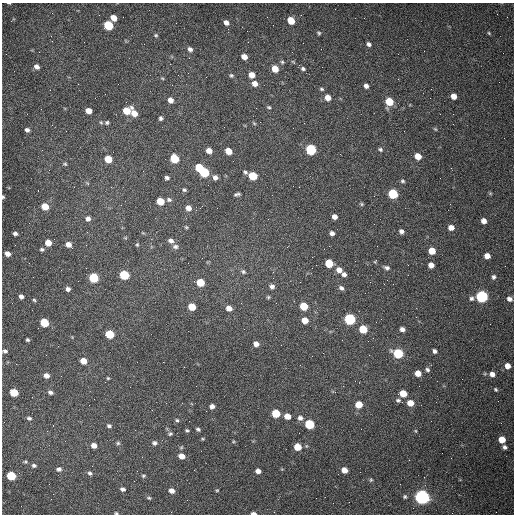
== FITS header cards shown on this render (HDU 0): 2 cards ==
NAXIS1  =                  512 /fastest changing axis
NAXIS2  =                  512 /next to fastest changing axis

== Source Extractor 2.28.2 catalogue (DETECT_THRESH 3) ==
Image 512 x 512 px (HDU 0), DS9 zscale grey, 1 PNG px = 1 image px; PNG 516 x 516 px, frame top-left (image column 1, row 512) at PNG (2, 3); no overlay
Background 1460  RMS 22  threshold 64.7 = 3 sigma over >= 5 px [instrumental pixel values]
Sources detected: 177; all 177 listed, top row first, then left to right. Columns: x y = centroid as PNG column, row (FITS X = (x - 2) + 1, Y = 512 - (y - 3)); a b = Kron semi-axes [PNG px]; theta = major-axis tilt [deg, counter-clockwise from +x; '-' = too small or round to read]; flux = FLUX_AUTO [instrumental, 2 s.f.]
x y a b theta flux
9 3 4 2 - 1100
301 15 2 2 - 600
114 18 6 5 - 13000
291 20 6 5 - 31000
226 23 5 5 - 6300
108 25 6 5 - 85000
319 33 5 4 - 2200
489 33 5 4 - 1600
156 35 6 5 - 2200
51 36 3 2 - 1500
369 44 6 4 -39 4200
190 49 6 5 - 5000
244 57 5 4 - 11000
282 62 6 5 - 2500
293 62 6 4 -32 1800
37 67 6 5 - 6200
275 69 6 5 - 22000
303 69 6 5 - 3400
231 75 6 5 - 2600
251 75 5 5 - 14000
162 78 5 3 - 1500
255 83 6 5 - 9700
366 86 6 5 - 5500
321 89 6 5 - 2400
105 94 2 2 - 640
454 96 5 5 - 12000
328 98 6 6 - 13000
170 100 6 5 - 8600
389 101 6 5 - 40000
269 107 5 5 - 2300
89 111 5 5 - 13000
127 111 6 6 - 34000
134 113 7 5 -58 15000
161 118 4 4 - 3100
101 122 6 5 - 2100
107 122 5 5 - 2600
254 123 6 4 -43 1900
293 128 2 2 - 580
435 129 6 3 -44 1600
27 130 4 4 - 4100
380 149 6 5 - 2700
311 150 6 5 - 150000
209 151 6 5 - 11000
228 151 6 5 - 21000
418 156 5 5 - 20000
174 158 6 5 - 63000
108 159 6 5 - 31000
65 164 6 5 - 2300
199 167 5 5 - 43000
204 172 6 5 - 100000
245 172 6 4 -44 2900
253 176 6 5 - 49000
215 177 5 5 - 6000
167 178 4 4 - 3700
402 181 6 5 - 2500
87 183 6 4 -44 1800
299 187 2 2 - 1000
184 190 4 4 - 2300
490 193 5 4 - 1500
237 194 7 3 12 3200
393 194 6 5 - 110000
3 197 4 3 - 2100
169 200 6 5 - 3200
160 201 6 5 - 31000
361 204 5 4 - 1900
45 206 6 5 - 22000
188 208 7 6 - 9100
334 217 5 4 - 7900
88 219 6 6 - 5700
484 221 5 4 - 8900
186 227 5 4 - 1700
451 227 5 5 - 10000
401 231 5 4 - 5000
15 233 5 4 - 4200
143 233 6 3 -18 1300
332 233 5 4 - 5000
171 241 6 5 - 5600
48 243 5 5 - 15000
68 245 6 5 - 10000
137 245 5 4 - 1900
175 247 7 6 - 4400
42 249 6 5 - 2700
432 251 5 5 - 25000
7 254 5 4 - 8200
487 256 5 5 - 11000
329 263 6 5 - 42000
431 265 5 5 - 11000
312 268 2 2 - 720
387 268 8 5 -18 4200
339 270 7 6 - 11000
243 272 7 5 -40 3000
344 274 5 4 - 4600
124 275 6 5 - 95000
494 277 6 5 - 3600
94 278 6 5 - 81000
273 278 2 2 - 670
200 282 6 5 - 36000
272 286 6 5 - 5100
341 288 6 5 - 4300
68 289 5 4 - 4500
21 296 5 4 - 4900
268 297 5 5 - 1900
482 297 6 6 - 280000
471 298 6 6 - 3700
509 299 6 5 - 5600
34 300 4 4 - 1900
276 303 3 2 - 1300
304 306 6 5 - 41000
192 307 6 5 - 31000
229 308 5 5 - 11000
350 319 6 5 - 200000
381 319 2 2 - 830
305 320 6 5 - 15000
44 323 6 5 - 63000
363 329 6 5 - 49000
402 329 5 4 - 6100
110 334 6 5 - 53000
27 340 3 3 - 2300
256 344 5 5 - 7600
5 351 5 4 - 3500
435 351 4 4 - 4100
398 353 6 5 - 110000
83 361 5 5 - 17000
507 366 6 5 - 11000
427 370 5 4 - 2900
418 373 5 5 - 15000
485 374 6 4 -18 1600
492 374 6 5 - 7900
46 375 6 5 - 7200
108 378 3 2 - 1400
496 389 5 4 - 2100
14 392 6 5 - 46000
50 392 6 5 - 4000
403 394 6 5 - 26000
398 400 6 5 - 3400
410 403 6 5 - 17000
359 405 6 6 - 22000
212 406 5 4 - 6100
276 413 6 5 - 49000
287 416 5 5 - 16000
29 418 6 5 - 3000
300 418 7 6 - 5400
177 420 5 5 - 2200
309 424 6 5 - 98000
109 426 5 4 - 3100
198 429 5 3 - 2700
187 430 4 3 - 2000
416 431 5 3 - 1500
170 434 6 5 - 2400
203 439 4 3 - 1500
502 440 5 5 - 21000
233 441 5 3 - 1300
118 443 6 5 - 2500
154 443 6 5 - 4000
94 445 5 5 - 10000
298 447 6 5 - 28000
504 447 5 4 - 4300
181 456 6 5 - 12000
25 462 5 4 - 2000
34 465 6 5 - 3400
59 469 7 6 - 4700
344 470 5 5 - 13000
258 471 5 4 - 7800
90 473 6 5 - 3200
11 476 6 5 - 72000
143 476 5 4 - 2200
371 480 6 4 68 1900
400 484 2 2 - 640
123 489 5 4 - 4100
217 490 4 4 - 1500
172 491 6 5 - 7900
405 497 5 4 - 2300
422 497 6 6 - 700000
149 498 6 4 -15 2200
316 498 2 2 - 3400
116 513 5 4 - 1800
253 513 5 3 - 6100
At the frame edge (FLAGS 8, measured only in part): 5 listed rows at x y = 9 3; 3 197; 5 351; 116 513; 253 513